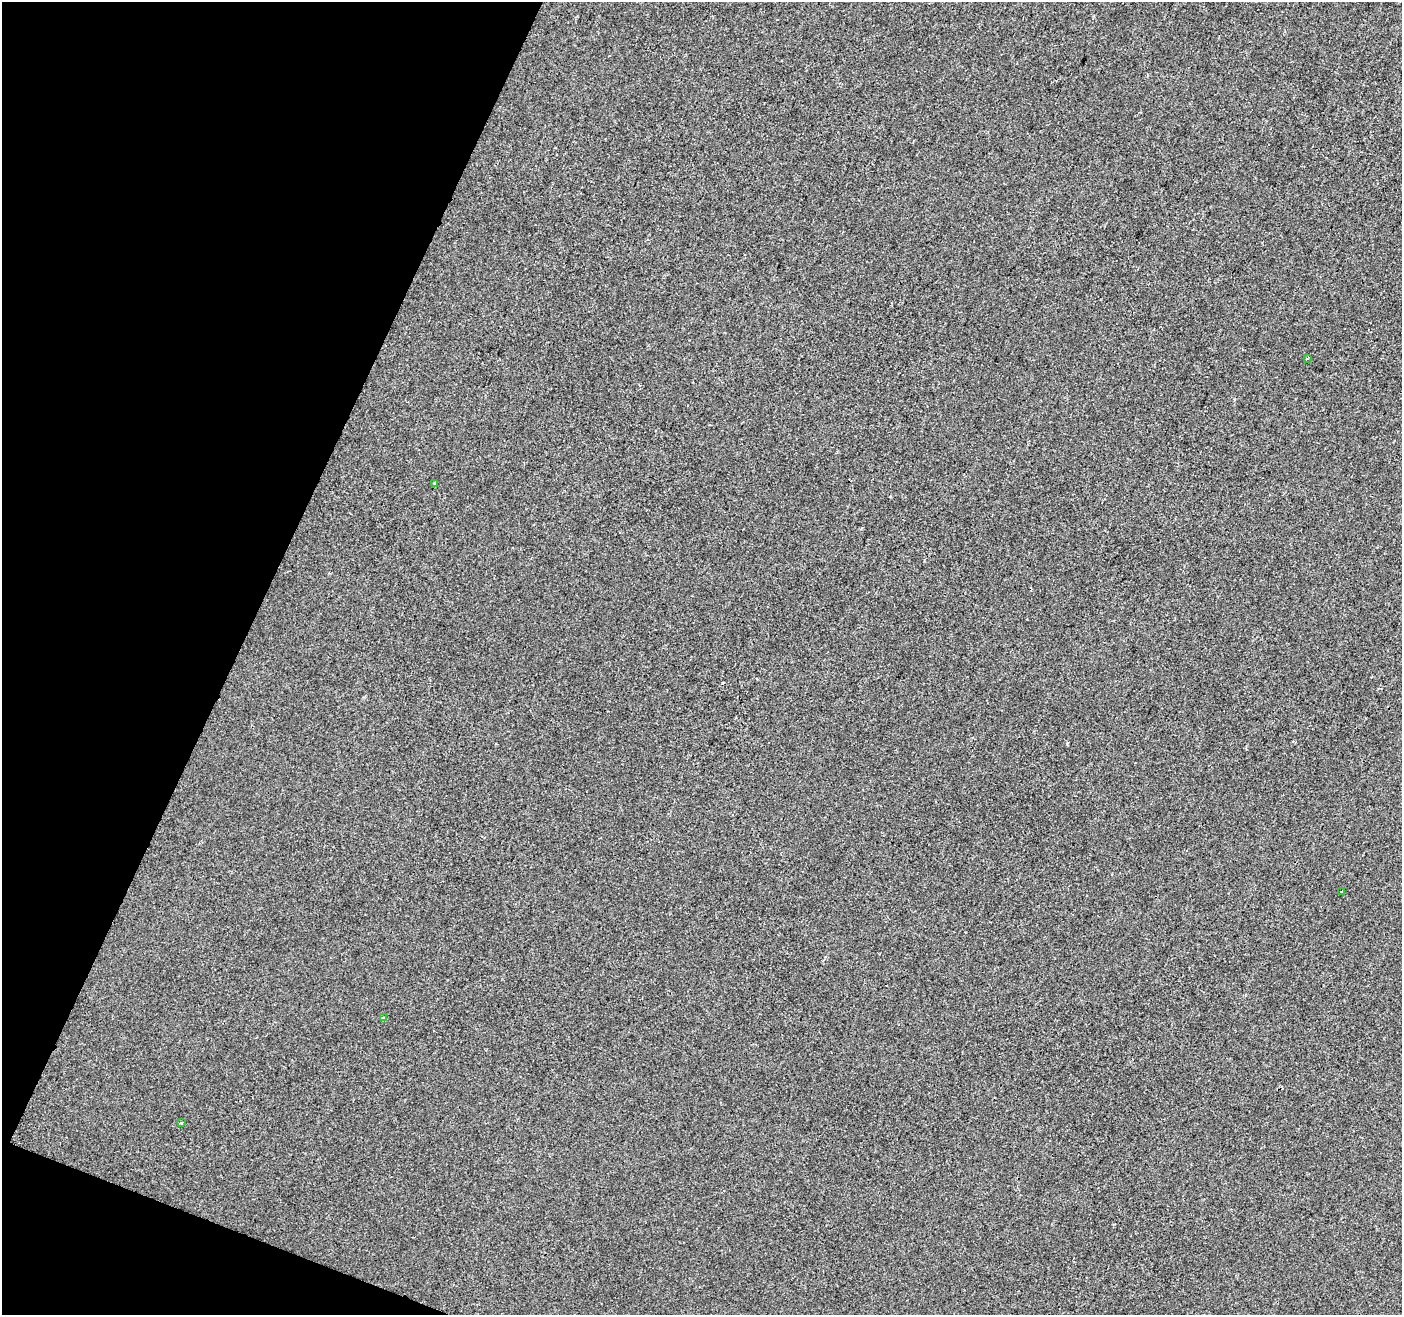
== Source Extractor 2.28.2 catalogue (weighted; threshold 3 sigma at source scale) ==
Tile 9 of 4 x 4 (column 1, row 3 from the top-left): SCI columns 8-1407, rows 1586-2898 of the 5607 x 5732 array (HDU 1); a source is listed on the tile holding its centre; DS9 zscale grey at full resolution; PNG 1404 x 1317 px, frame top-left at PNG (2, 2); each listed source drawn as its Kron ellipse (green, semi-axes under 4 px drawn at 4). Shown black and unused: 19% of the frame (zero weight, under 2 of 3 exposures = <1% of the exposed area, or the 3 px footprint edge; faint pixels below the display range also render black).
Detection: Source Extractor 2.28.2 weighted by HDU 2 'WHT'; one run over the whole footprint, this tile lists its part. Background -8.81e-04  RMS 0.0042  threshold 0.0189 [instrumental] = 3 sigma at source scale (4.5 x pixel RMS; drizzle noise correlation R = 1.50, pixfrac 1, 0.0396/0.0396 arcsec/px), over >= 5 px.
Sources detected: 5; all 5 listed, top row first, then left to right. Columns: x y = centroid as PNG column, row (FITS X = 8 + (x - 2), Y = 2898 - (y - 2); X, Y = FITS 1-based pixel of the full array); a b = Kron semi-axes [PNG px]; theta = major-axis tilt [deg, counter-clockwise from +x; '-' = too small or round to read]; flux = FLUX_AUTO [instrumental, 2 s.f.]
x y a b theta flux
1307 358 3 2 - 0.48
434 483 3 3 - 1
1342 891 3 3 - 1.2
384 1018 4 3 - 0.5
181 1123 3 2 - 0.83